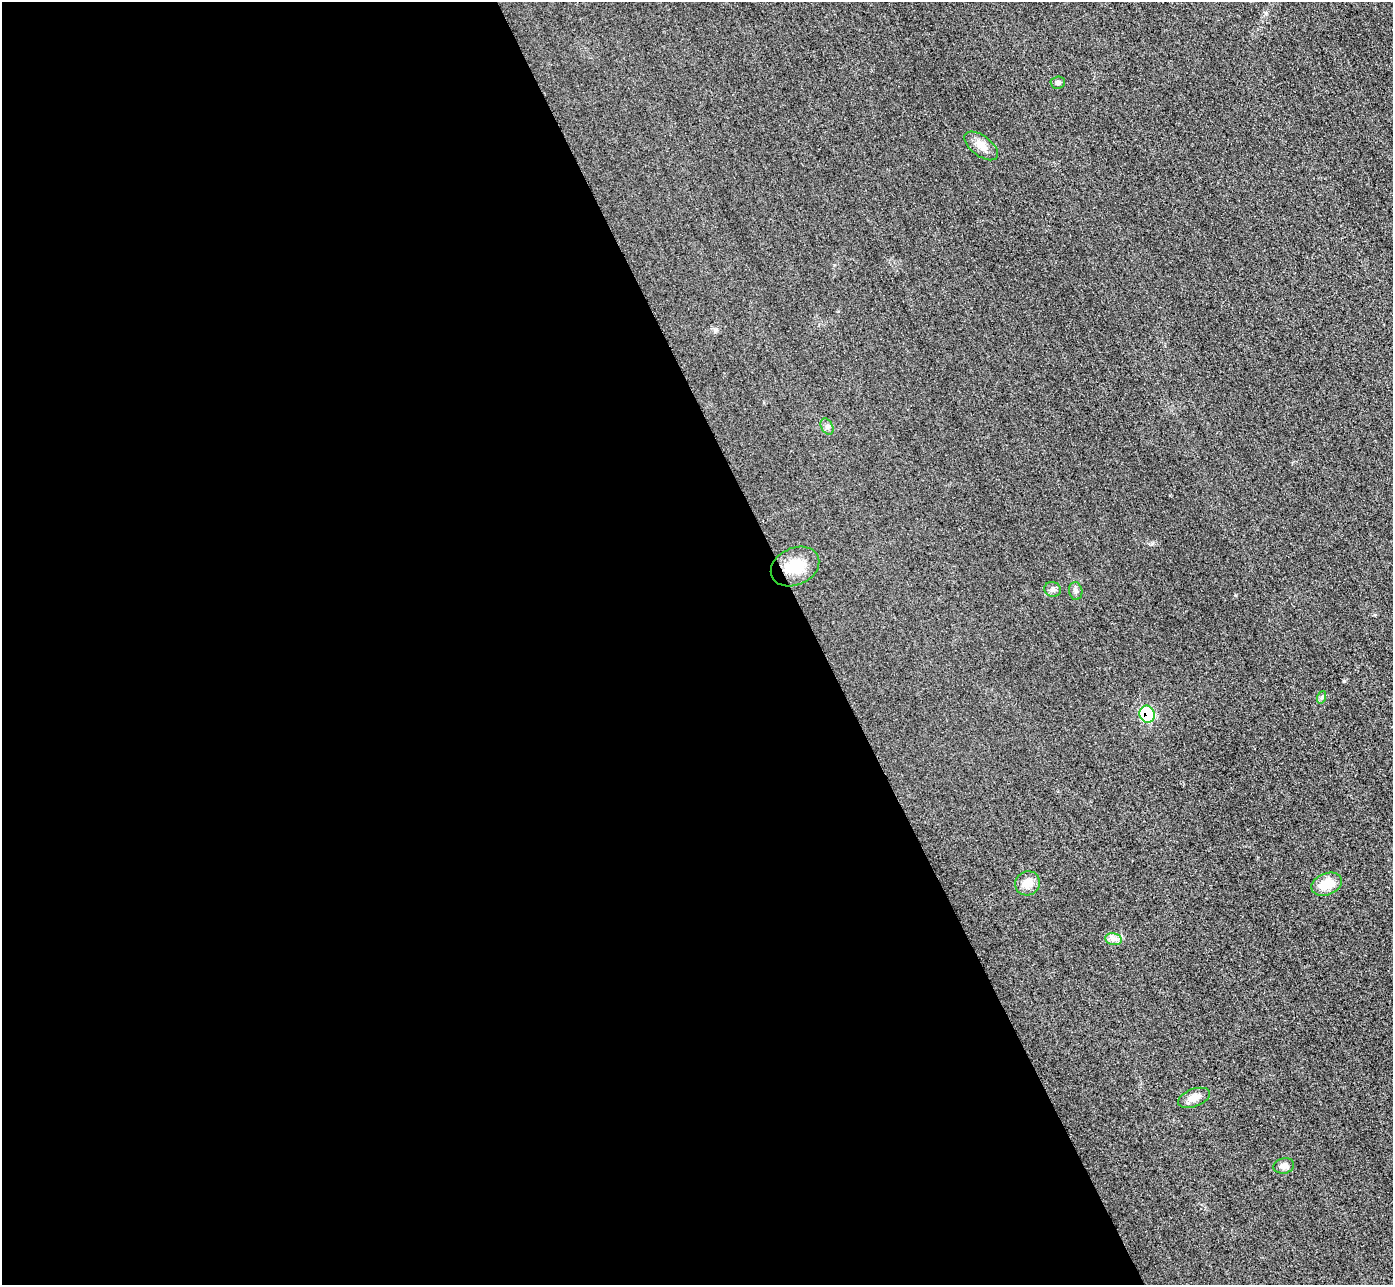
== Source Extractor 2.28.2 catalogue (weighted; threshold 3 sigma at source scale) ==
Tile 9 of 4 x 4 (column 1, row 3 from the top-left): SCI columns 31-1421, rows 1591-2873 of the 5626 x 5614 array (HDU 1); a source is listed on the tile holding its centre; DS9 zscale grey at full resolution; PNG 1395 x 1287 px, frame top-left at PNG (2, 2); each listed source drawn as its Kron ellipse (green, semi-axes under 4 px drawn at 4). Shown black and unused: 59% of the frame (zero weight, under 3 of 4 exposures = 3% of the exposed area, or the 3 px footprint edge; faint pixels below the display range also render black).
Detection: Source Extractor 2.28.2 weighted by HDU 2 'WHT'; one run over the whole footprint, this tile lists its part. Background 0.0856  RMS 0.017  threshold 0.0786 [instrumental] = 3 sigma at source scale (4.5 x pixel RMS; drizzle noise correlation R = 1.50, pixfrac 1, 0.05/0.05 arcsec/px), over >= 5 px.
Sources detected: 13; all 13 listed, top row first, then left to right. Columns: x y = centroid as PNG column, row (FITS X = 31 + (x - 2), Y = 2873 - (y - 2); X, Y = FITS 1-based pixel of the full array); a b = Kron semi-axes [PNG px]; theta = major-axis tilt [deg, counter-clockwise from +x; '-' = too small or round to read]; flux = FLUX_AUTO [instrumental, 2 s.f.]
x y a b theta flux
1058 83 7 6 - 4.4
981 146 19 10 -37 17
827 427 9 5 -63 5.1
795 566 25 18 25 43
1053 589 8 7 - 5
1076 591 9 6 -81 5.4
1322 697 6 4 72 2.9
1147 714 8 7 - 120
1028 883 12 12 - 20
1327 884 16 10 21 34
1113 939 8 6 -11 6.9
1194 1098 17 8 21 15
1284 1166 10 7 12 9.1
Overlapping masked pixels (flux is a lower limit): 1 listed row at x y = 1147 714
Unlisted compact peaks at least as high as the median listed source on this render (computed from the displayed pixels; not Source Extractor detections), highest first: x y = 1236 595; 1152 543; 716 330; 1375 615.